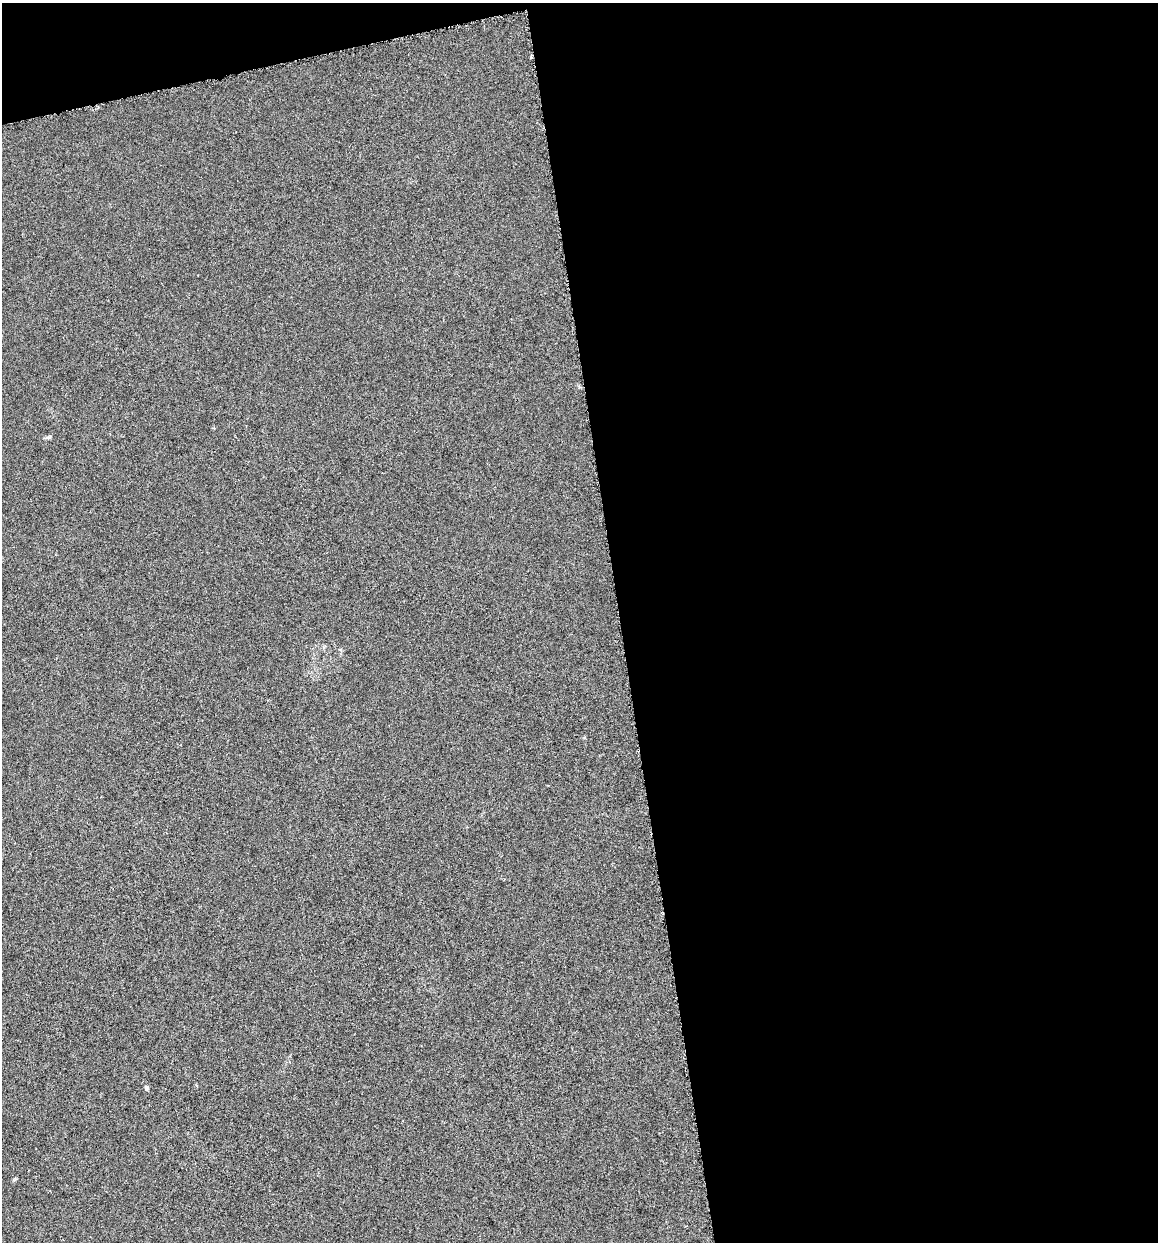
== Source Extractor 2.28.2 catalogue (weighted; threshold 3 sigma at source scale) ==
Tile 4 of 4 x 4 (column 4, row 1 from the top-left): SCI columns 3555-4710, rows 3723-4962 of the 4745 x 4962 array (HDU 1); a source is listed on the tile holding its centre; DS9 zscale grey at full resolution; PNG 1160 x 1244 px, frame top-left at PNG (2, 3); no overlay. Shown black and unused: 49% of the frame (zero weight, under 4 of 8 exposures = <1% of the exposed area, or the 3 px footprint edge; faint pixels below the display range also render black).
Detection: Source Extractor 2.28.2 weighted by HDU 2 'WHT'; one run over the whole footprint, this tile lists its part. Background -6.77e-04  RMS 0.0021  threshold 0.00878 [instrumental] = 3 sigma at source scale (4.09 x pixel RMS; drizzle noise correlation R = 1.36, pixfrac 0.8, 0.0396/0.0396 arcsec/px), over >= 5 px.
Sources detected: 3; all 3 listed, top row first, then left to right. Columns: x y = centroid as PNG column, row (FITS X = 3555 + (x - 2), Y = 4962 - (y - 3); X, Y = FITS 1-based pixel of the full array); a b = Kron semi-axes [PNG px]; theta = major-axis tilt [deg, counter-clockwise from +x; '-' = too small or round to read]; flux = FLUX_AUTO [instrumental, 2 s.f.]
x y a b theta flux
214 428 4 3 - 0.18
49 437 9 4 23 0.35
146 1088 6 4 -69 0.3